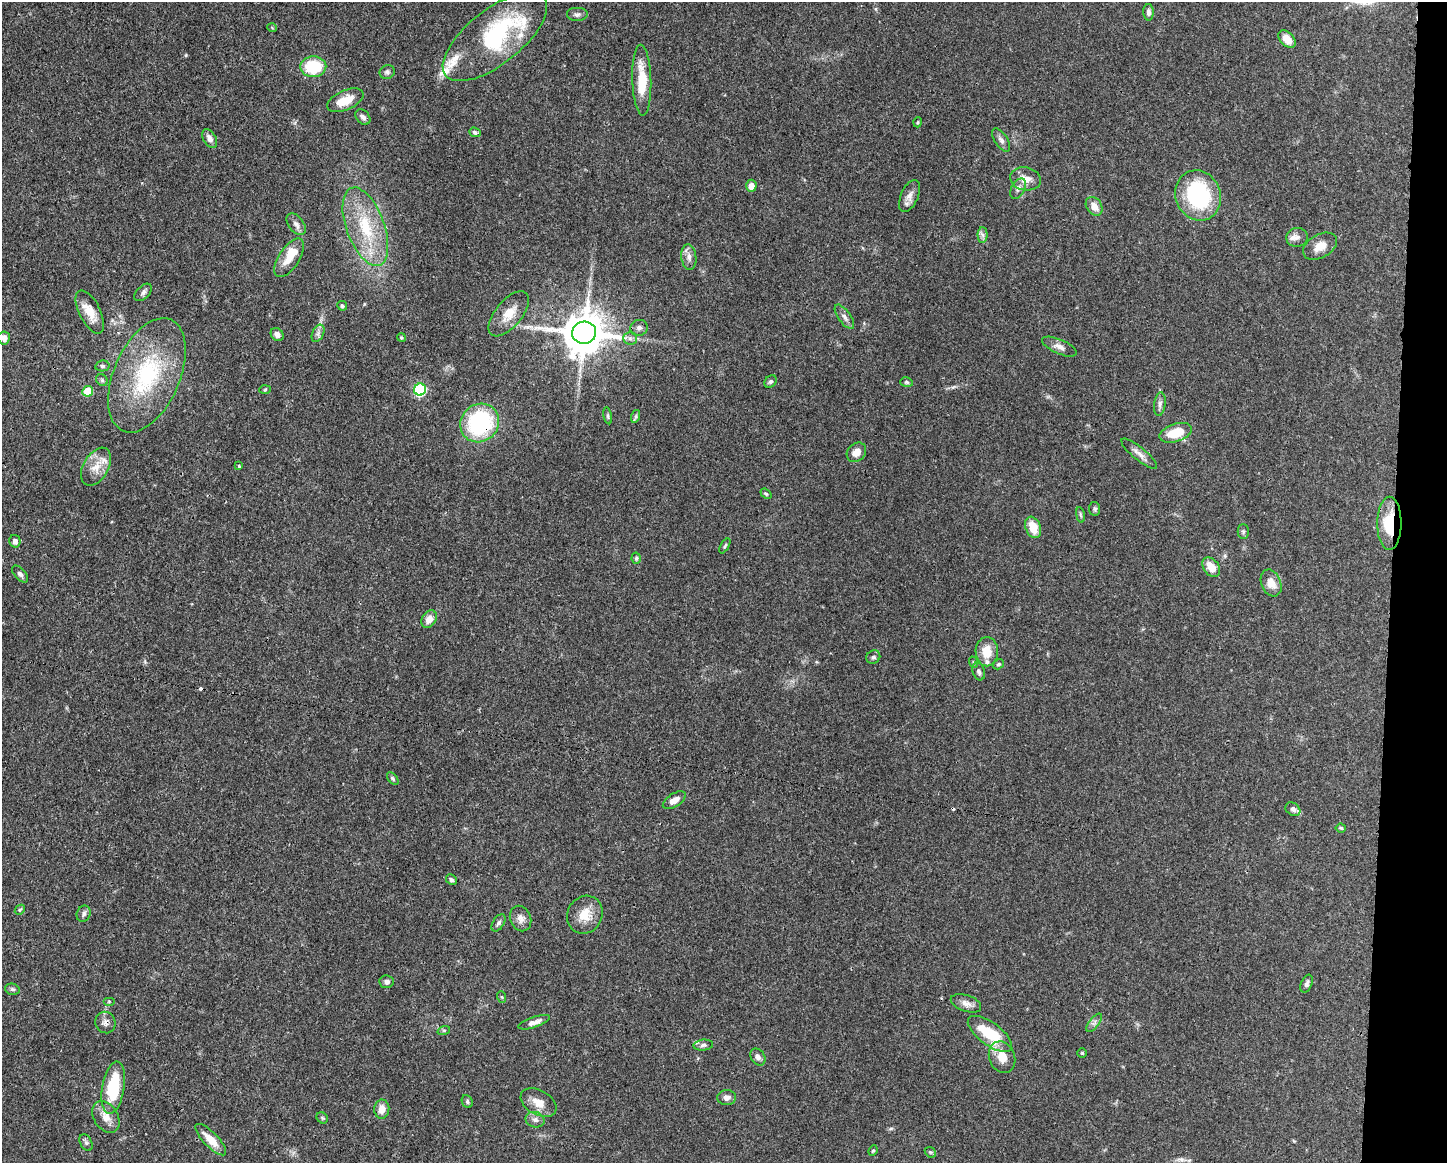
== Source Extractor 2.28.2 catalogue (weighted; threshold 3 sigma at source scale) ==
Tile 6 of 3 x 4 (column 3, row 2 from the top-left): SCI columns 3004-4448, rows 2330-3490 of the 4671 x 4660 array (HDU 1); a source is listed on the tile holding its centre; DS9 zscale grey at full resolution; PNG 1449 x 1165 px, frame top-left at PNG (2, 2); each listed source drawn as its Kron ellipse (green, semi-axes under 4 px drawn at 4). Shown black and unused: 4% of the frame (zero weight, under 3 of 4 exposures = <1% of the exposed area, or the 3 px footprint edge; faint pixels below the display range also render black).
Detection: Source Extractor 2.28.2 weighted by HDU 2 'WHT'; one run over the whole footprint, this tile lists its part. Background 0.0415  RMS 0.0027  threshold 0.0123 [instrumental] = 3 sigma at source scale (4.5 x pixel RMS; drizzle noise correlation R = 1.50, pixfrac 1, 0.05/0.05 arcsec/px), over >= 5 px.
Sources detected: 124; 1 inside a brighter object's white glare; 2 cosmic-ray / hot-pixel residue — neither listed nor drawn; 9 inside a brighter listed object's ellipse — not listed separately; the other 112 listed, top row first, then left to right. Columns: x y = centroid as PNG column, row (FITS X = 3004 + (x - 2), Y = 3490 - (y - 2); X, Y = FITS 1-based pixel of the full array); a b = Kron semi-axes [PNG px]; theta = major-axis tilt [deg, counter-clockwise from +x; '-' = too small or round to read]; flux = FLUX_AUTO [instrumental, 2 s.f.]
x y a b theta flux
1148 12 8 5 -89 0.99
577 14 11 7 0 0.94
272 28 5 3 - 0.23
495 37 63 27 38 36
1287 39 10 6 -45 3.5
313 67 13 10 3 12
387 72 8 6 28 0.73
642 80 35 9 -88 8.3
345 100 19 9 23 4.7
363 117 9 6 -47 0.97
918 122 5 3 - 0.25
475 132 6 4 -20 0.53
210 138 10 6 -59 1.4
1001 140 13 6 -56 1.1
1025 179 15 11 -9 2.8
751 186 6 5 - 1.8
1018 189 11 7 61 1.1
1198 195 25 22 -68 28
909 196 17 8 66 2
1094 206 10 7 -56 2.7
296 224 12 7 -52 1.3
365 227 41 19 -70 15
982 235 7 5 -88 0.88
1297 237 11 9 12 1.3
1320 246 18 11 31 3.4
689 257 13 7 -84 1.5
289 258 22 10 57 4.5
143 292 10 6 46 0.88
342 306 5 4 - 0.46
90 312 23 10 -63 3.8
509 314 27 13 50 4.7
844 317 14 6 -54 1.3
639 328 8 8 - 1
318 333 9 5 66 0.95
584 333 12 11 - 1100
277 335 7 5 -51 1.1
401 337 4 3 - 0.27
4 338 6 6 - 1.2
630 338 7 6 - 0.85
1059 347 19 7 -23 1.7
102 366 7 5 11 0.53
147 375 60 33 66 29
102 380 6 5 - 0.49
771 381 7 5 43 0.54
906 382 6 5 - 0.5
265 389 6 4 3 0.3
420 390 6 6 - 29
88 391 5 5 - 7.7
1160 404 12 5 83 1
608 416 8 4 -79 0.46
636 416 6 4 72 0.51
480 423 20 18 43 28
1176 433 17 9 17 6.9
856 452 11 8 44 2.4
1139 454 22 6 -39 1.8
239 466 3 3 - 0.35
96 467 21 12 60 4
766 494 6 4 -40 0.39
1095 509 6 5 - 0.53
1080 515 8 4 -81 0.42
1389 523 26 12 90 10
1033 527 11 7 -69 4.8
1243 531 7 5 -89 0.57
15 541 6 5 - 1
725 546 8 3 59 0.41
636 558 5 4 - 0.42
1211 567 11 7 -53 3.7
20 574 10 5 -48 0.85
1271 583 14 9 -67 3
429 619 9 7 57 2.6
987 652 14 11 -89 4.4
873 657 7 6 - 0.77
973 662 6 3 -71 0.31
999 664 6 4 31 0.43
979 671 9 6 -72 0.8
393 778 7 4 -53 0.44
674 800 13 6 32 2.1
1293 809 8 6 -36 0.84
1341 828 5 4 - 0.37
451 880 6 5 - 0.58
20 910 5 4 - 0.36
84 914 8 6 66 0.78
585 915 19 17 61 5
521 918 13 10 -68 1.8
498 923 10 5 57 0.76
386 982 7 6 - 0.92
1307 984 9 5 68 0.78
12 989 7 5 -14 0.57
502 997 6 4 -70 0.32
109 1001 6 4 0 0.33
966 1003 16 8 -19 1.8
534 1022 16 5 18 1.7
105 1023 11 10 - 1.3
1094 1023 11 5 53 0.83
444 1030 6 4 18 0.43
990 1034 26 11 -36 11
703 1045 10 5 6 0.74
1082 1053 4 4 - 0.28
758 1057 9 7 -55 1.1
1002 1057 16 13 -69 4.1
113 1088 26 11 80 15
727 1097 9 7 2 1.4
467 1101 6 5 - 0.58
539 1103 19 12 -30 3.3
382 1109 9 7 83 2.5
106 1117 17 12 -58 3
322 1118 6 5 - 0.42
535 1120 9 7 -14 1.2
211 1140 21 7 -46 4.1
86 1143 9 5 -63 0.62
873 1151 5 4 - 0.38
930 1152 6 4 -43 0.38
Overlapping masked pixels (flux is a lower limit): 4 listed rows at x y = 584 333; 480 423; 1389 523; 105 1023
Isophote crosses this tile's border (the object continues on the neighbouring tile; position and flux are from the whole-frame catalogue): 1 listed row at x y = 4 338
Unlisted compact peaks at least as high as the median listed source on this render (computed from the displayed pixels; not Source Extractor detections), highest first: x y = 186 55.